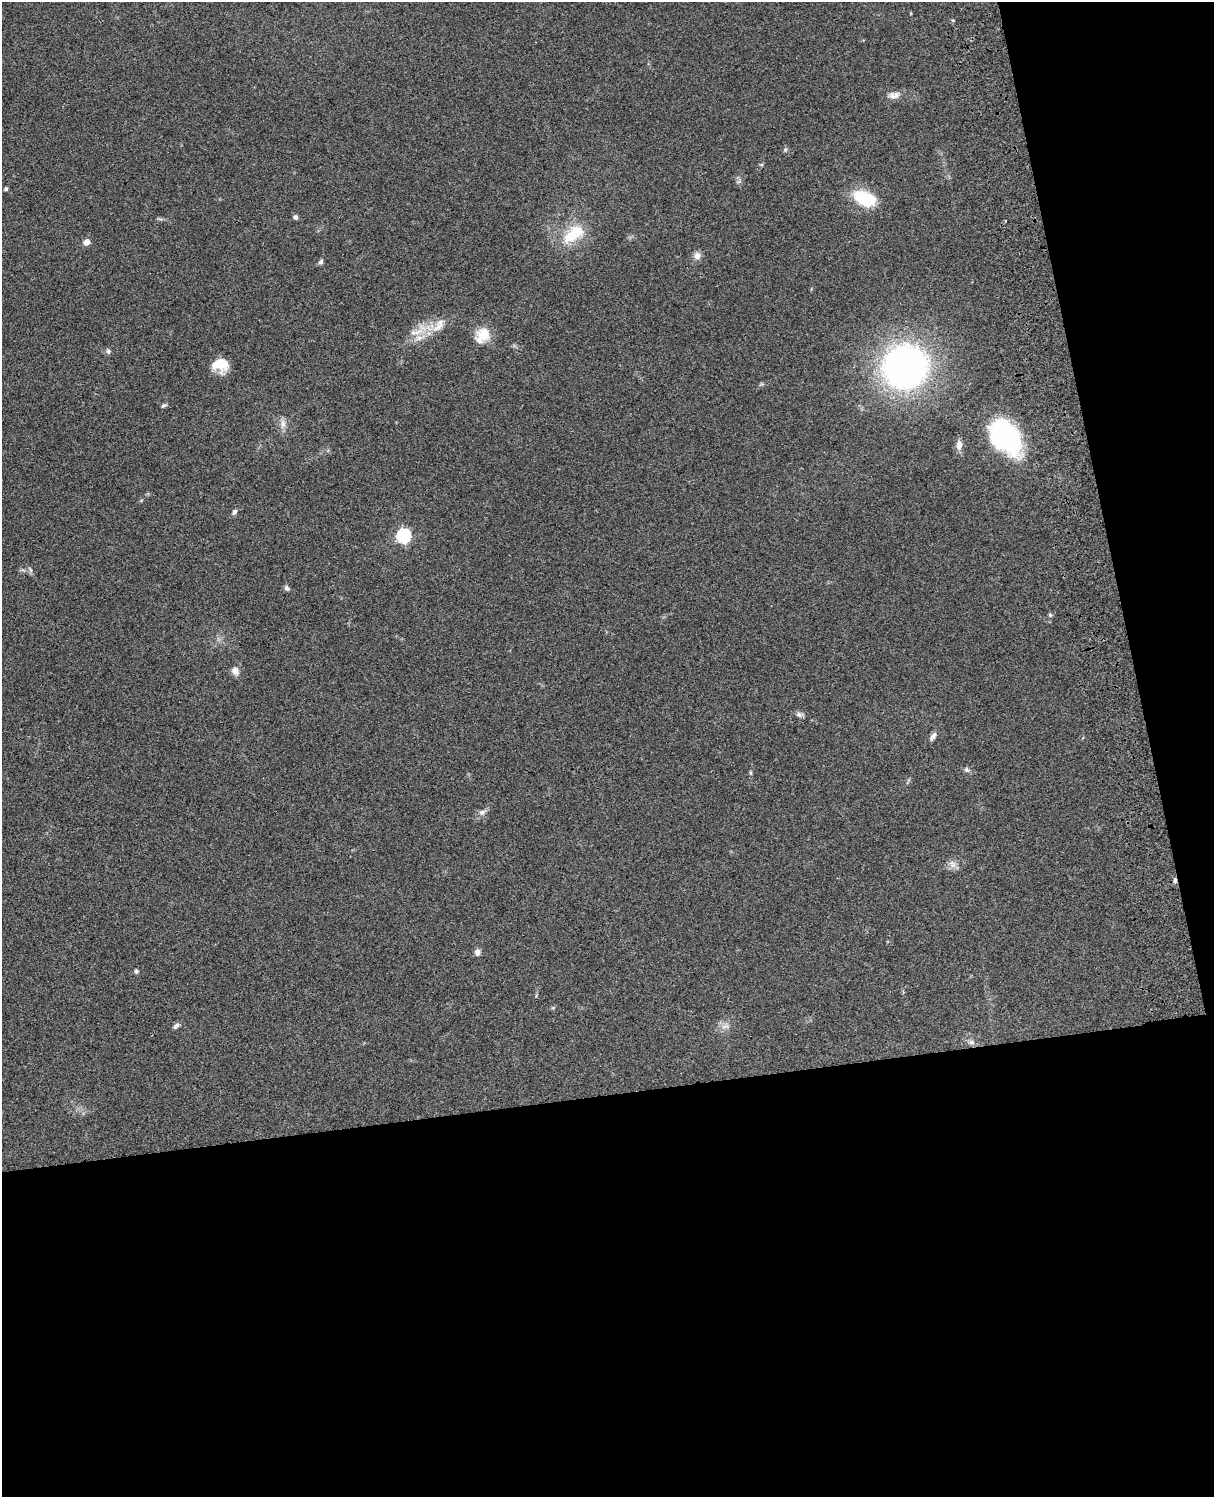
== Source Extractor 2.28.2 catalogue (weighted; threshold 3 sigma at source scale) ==
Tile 12 of 4 x 3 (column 4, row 3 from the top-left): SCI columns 3758-4969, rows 278-1772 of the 5088 x 4927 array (HDU 1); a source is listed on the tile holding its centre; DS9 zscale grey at full resolution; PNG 1216 x 1499 px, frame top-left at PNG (2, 2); no overlay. Shown black and unused: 33% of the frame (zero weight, under 3 of 4 exposures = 6% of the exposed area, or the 3 px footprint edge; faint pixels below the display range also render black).
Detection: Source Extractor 2.28.2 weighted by HDU 2 'WHT'; one run over the whole footprint, this tile lists its part. Background 0.0774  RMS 0.0058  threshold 0.0259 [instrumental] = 3 sigma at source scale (4.5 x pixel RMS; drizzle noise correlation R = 1.50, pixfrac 1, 0.05/0.05 arcsec/px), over >= 5 px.
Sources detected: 37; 1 inside a brighter listed object's ellipse — not listed separately; the other 36 listed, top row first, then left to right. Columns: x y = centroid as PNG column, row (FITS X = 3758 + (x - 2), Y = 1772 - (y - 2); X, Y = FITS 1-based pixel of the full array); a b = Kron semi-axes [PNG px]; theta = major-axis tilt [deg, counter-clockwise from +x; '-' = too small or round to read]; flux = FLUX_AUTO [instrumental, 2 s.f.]
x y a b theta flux
894 95 16 9 10 3.9
785 150 6 4 72 0.79
6 189 4 4 - 1
865 199 27 15 -22 23
295 217 5 5 - 1.6
570 237 23 18 31 15
86 242 7 6 - 3.4
697 256 9 9 - 3.2
321 262 7 6 - 1.4
438 327 23 8 35 7.4
417 332 27 6 16 6.8
482 335 21 16 52 10
419 338 13 7 11 4
108 351 7 6 - 1.5
220 364 16 12 -1 14
905 367 32 31 - 250
163 406 7 5 25 1
283 424 13 7 -89 3
1005 436 35 23 -47 100
959 445 11 7 87 3.7
235 512 8 5 64 1.6
404 535 6 6 - 95
287 588 7 5 -47 1.6
1050 615 6 4 -46 0.81
235 671 9 7 -69 3.3
799 714 10 7 -3 1.9
933 737 11 5 57 2.4
967 770 7 6 - 1.4
482 812 10 7 7 2.3
952 864 12 7 -62 2.9
1175 880 8 5 81 1.2
477 952 9 7 -84 2
136 971 5 5 - 0.96
176 1026 9 5 34 1.7
725 1026 14 6 1 3
972 1042 8 6 -2 1.9
Overlapping masked pixels (flux is a lower limit): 1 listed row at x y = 1175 880